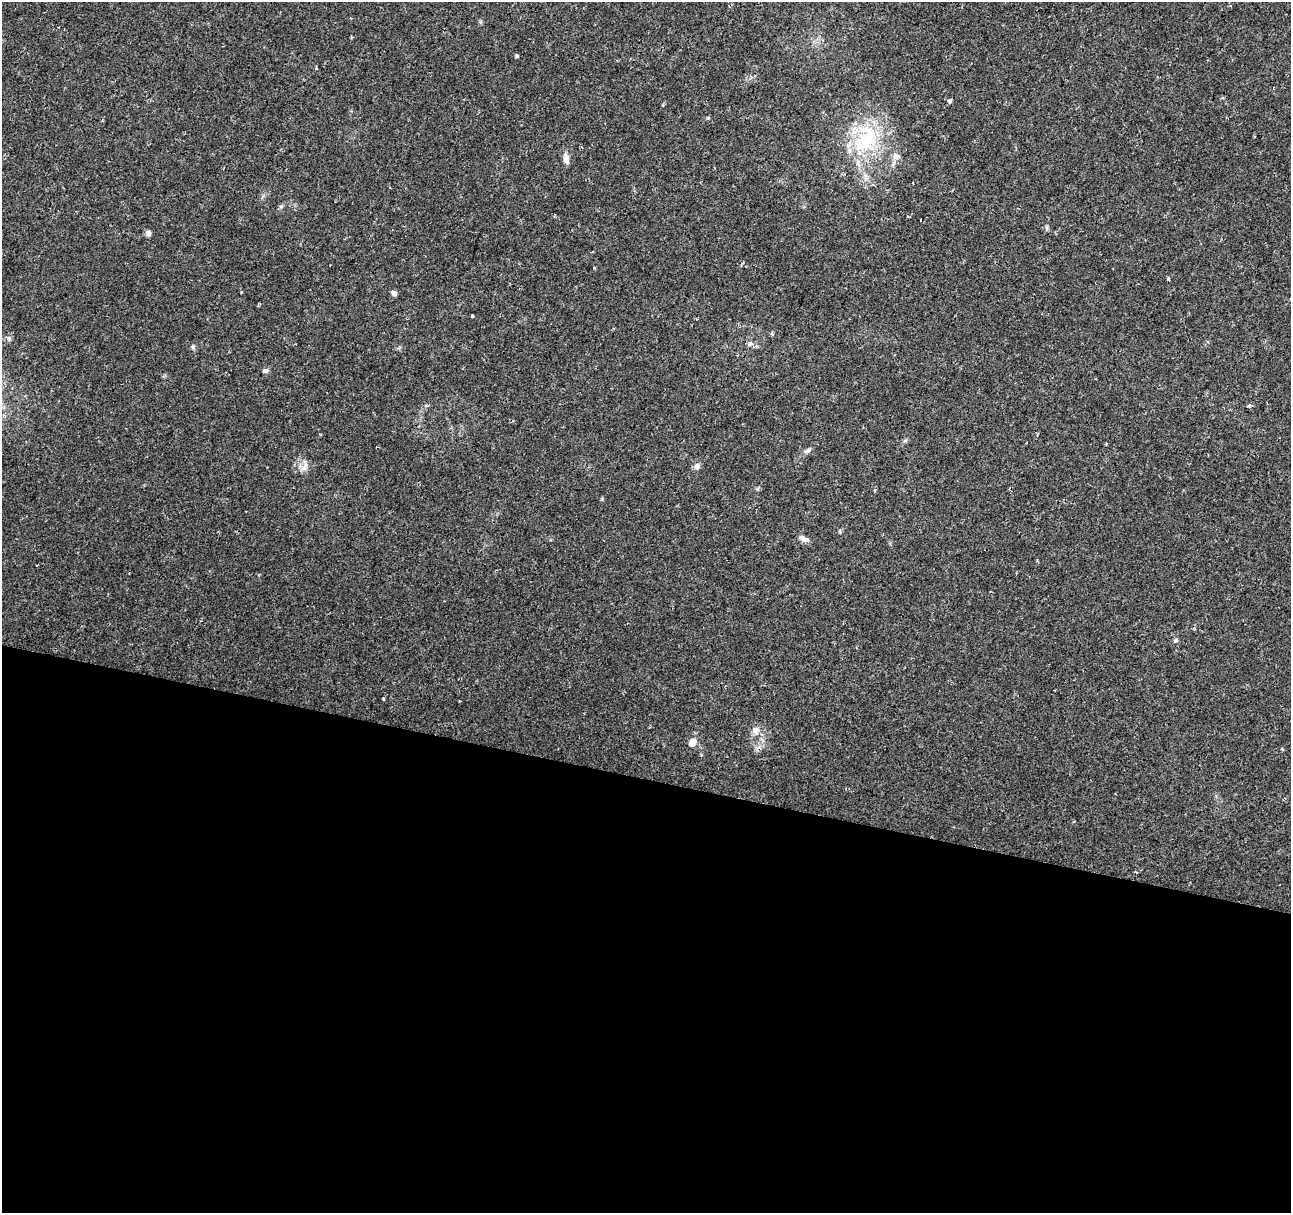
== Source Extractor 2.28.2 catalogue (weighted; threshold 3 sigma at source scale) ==
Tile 14 of 4 x 4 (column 2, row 4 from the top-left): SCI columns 1298-2586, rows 284-1494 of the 5165 x 5346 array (HDU 1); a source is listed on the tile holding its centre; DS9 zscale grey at full resolution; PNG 1293 x 1215 px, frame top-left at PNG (2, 2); no overlay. Shown black and unused: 36% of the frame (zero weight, under 2 of 3 exposures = <1% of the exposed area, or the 3 px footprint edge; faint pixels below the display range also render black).
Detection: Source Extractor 2.28.2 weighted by HDU 2 'WHT'; one run over the whole footprint, this tile lists its part. Background 0.0365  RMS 0.0038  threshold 0.017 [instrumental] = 3 sigma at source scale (4.5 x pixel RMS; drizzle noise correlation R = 1.50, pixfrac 1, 0.0396/0.0396 arcsec/px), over >= 5 px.
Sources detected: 29; all 29 listed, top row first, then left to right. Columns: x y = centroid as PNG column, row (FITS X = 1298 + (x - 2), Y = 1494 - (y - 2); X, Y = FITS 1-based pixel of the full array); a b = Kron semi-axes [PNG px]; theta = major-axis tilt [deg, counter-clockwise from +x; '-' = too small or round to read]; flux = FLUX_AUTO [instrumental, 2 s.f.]
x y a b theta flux
517 56 3 3 - 0.98
316 69 4 3 - 0.4
1222 98 5 3 - 0.42
950 101 5 4 - 1.1
708 118 5 4 - 0.46
865 139 47 30 62 29
896 156 11 8 -13 1.8
566 159 12 7 -84 2.4
908 216 4 3 - 0.35
921 220 3 3 - 1.5
148 233 7 7 - 1.2
594 268 3 3 - 0.57
1168 279 3 3 - 1.4
394 293 6 5 - 1.3
472 316 3 3 - 1.9
9 338 7 5 -68 0.83
750 344 9 5 26 0.97
193 347 6 5 - 0.67
265 370 8 5 16 0.86
807 451 11 5 26 1.1
305 466 14 7 65 2.1
697 466 7 6 - 1.7
839 531 5 3 - 0.42
803 538 13 7 -31 1.8
1194 629 4 3 - 0.85
1176 640 6 4 46 0.52
383 699 3 2 - 0.42
755 730 11 8 -90 2.1
693 742 8 7 - 3.2
Unlisted compact peaks at least as high as the median listed source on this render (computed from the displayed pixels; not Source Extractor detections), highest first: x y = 602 499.